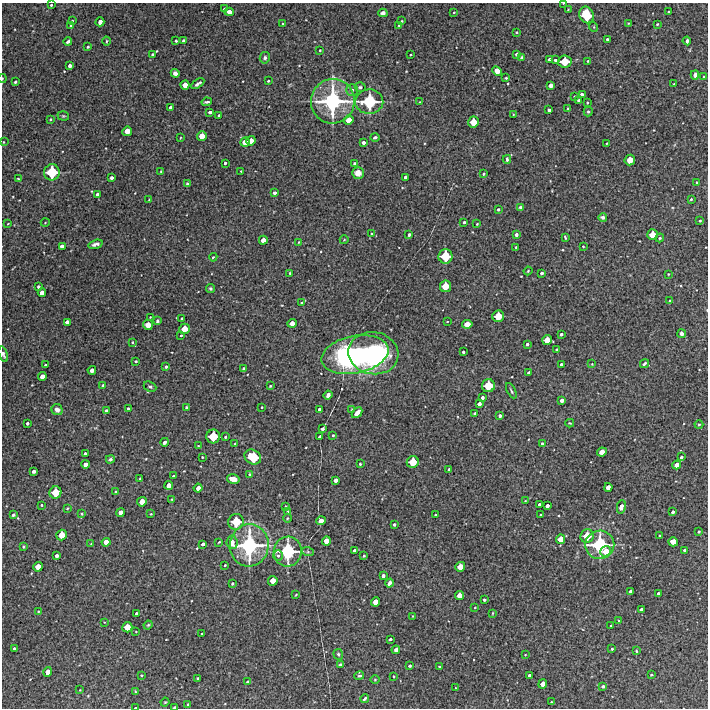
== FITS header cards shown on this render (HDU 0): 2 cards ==
NAXIS1  =                  706 /Length X axis
NAXIS2  =                  706 /Length Y axis

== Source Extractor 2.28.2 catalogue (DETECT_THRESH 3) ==
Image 706 x 706 px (HDU 0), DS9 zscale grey, 1 PNG px = 1 image px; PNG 710 x 710 px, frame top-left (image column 1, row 706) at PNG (2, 3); each listed source drawn as its Kron ellipse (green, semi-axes under 4 px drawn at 4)
Background 4600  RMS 250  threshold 760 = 3 sigma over >= 5 px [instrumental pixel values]
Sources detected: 314; all 314 listed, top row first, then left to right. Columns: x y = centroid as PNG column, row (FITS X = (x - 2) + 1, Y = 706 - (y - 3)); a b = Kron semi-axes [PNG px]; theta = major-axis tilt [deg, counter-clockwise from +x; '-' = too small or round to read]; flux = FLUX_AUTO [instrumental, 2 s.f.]
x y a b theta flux
563 3 2 2 - 9.7e+03
51 5 3 3 - 1.9e+04
224 9 3 3 - 1.6e+04
568 10 3 2 - 1.2e+04
229 12 4 4 - 1.1e+05
454 12 4 3 - 1.3e+04
669 12 3 3 - 2.8e+04
383 13 4 4 - 6.1e+04
586 15 8 7 - 5.3e+05
72 21 2 2 - 1.3e+04
402 21 3 2 - 1.3e+04
100 22 4 3 - 7.4e+04
628 23 4 2 - 1.0e+04
283 24 3 2 - 1.3e+04
657 24 3 2 - 1.5e+04
399 25 3 3 - 1.8e+04
71 26 3 2 - 1.8e+04
594 27 5 3 - 1.6e+04
516 32 3 2 - 1.6e+04
607 39 3 3 - 2.5e+04
68 41 4 3 - 4.2e+04
106 41 4 3 - 1.8e+04
176 41 3 3 - 2.5e+04
183 41 3 3 - 2.3e+04
687 41 4 3 - 3.3e+04
88 47 4 3 - 2.3e+04
320 50 2 2 - 1.5e+04
152 54 4 3 - 1.9e+04
516 54 3 3 - 3.6e+04
411 55 3 2 - 1.8e+04
521 57 3 3 - 2.2e+04
265 58 5 5 - 3.3e+04
550 60 4 4 - 7.8e+04
555 60 3 3 - 3.2e+04
565 61 6 6 - 3.3e+05
588 61 3 2 - 1.4e+04
70 66 4 3 - 6.7e+04
497 71 5 4 - 1.6e+05
175 73 4 4 - 7.7e+04
695 75 5 3 - 4.2e+04
704 77 3 3 - 2.4e+04
2 78 4 2 - 1.8e+04
506 78 3 2 - 1.7e+04
268 81 3 3 - 1.7e+04
15 82 3 3 - 2.0e+04
198 84 7 3 34 5.1e+04
674 84 2 2 - 1.2e+04
185 85 4 4 - 1.3e+05
550 85 4 4 - 9.2e+04
360 87 5 4 - 2.9e+04
352 90 6 6 - 4.1e+04
582 95 4 3 - 5.0e+04
574 96 3 2 - 1.6e+04
579 100 4 3 - 3.8e+04
333 101 22 22 - 2.0e+06
207 102 5 2 - 3.3e+04
369 102 14 12 7 9.1e+05
419 102 3 2 - 1.0e+04
587 103 3 2 - 1.5e+04
170 107 3 3 - 3.6e+04
568 108 3 2 - 1.2e+04
549 110 3 3 - 4.0e+04
210 112 3 3 - 4.4e+04
588 112 5 4 - 2.4e+04
513 114 3 2 - 1.0e+04
219 115 3 3 - 2.6e+04
63 116 6 4 -19 2.2e+04
50 119 3 3 - 1.6e+04
349 120 5 4 - 1.6e+05
473 122 5 5 - 2.3e+05
127 131 5 4 - 1.7e+05
202 136 5 4 - 1.7e+05
375 137 5 3 - 3.1e+04
180 138 3 2 - 1.2e+04
251 141 5 4 - 1.5e+05
3 142 2 2 - 1.4e+04
245 142 5 4 - 1.4e+05
363 142 3 3 - 5.0e+04
607 143 3 2 - 1.2e+04
507 159 4 3 - 3.2e+04
630 160 5 5 - 2.1e+05
225 163 3 3 - 3.3e+04
354 163 3 3 - 2.6e+04
161 171 2 2 - 1.1e+04
241 171 3 3 - 1.4e+04
52 172 8 8 - 5.5e+05
358 173 6 5 - 1.5e+05
484 174 3 3 - 2.3e+04
406 177 4 3 - 5.9e+04
112 178 3 3 - 4.6e+04
18 179 3 3 - 1.4e+04
697 182 3 2 - 1.9e+04
187 184 4 3 - 2.2e+04
274 193 3 3 - 3.7e+04
97 194 3 3 - 6.2e+04
149 199 2 2 - 8.1e+03
691 199 3 3 - 2.0e+04
520 207 4 3 - 2.6e+04
498 209 3 3 - 2.6e+04
603 217 4 3 - 4.9e+04
700 221 4 3 - 2.0e+04
464 222 3 3 - 3.4e+04
45 223 4 3 - 1.3e+04
8 224 3 2 - 1.2e+04
477 224 3 2 - 1.4e+04
372 234 3 3 - 2.1e+04
409 235 3 3 - 3.6e+04
516 235 3 3 - 5.0e+04
652 235 5 5 - 2.1e+05
565 237 4 2 - 2.7e+04
660 238 4 3 - 1.9e+04
263 240 4 4 - 1.1e+05
344 240 4 3 - 1.4e+04
299 242 3 2 - 1.1e+04
95 244 7 3 16 5.0e+04
62 246 4 4 - 9.1e+04
583 246 2 2 - 1.2e+04
516 247 3 2 - 1.2e+04
445 256 7 7 - 4.2e+05
213 257 4 3 - 1.6e+04
528 271 4 3 - 1.6e+04
290 273 3 2 - 1.5e+04
542 273 3 3 - 4.0e+04
668 274 3 2 - 1.1e+04
445 286 6 5 - 2.6e+05
38 287 3 3 - 3.4e+04
210 288 4 4 - 3.3e+04
42 293 4 4 - 9.8e+04
670 301 3 2 - 1.7e+04
302 303 3 2 - 1.9e+04
498 316 6 5 - 2.8e+05
150 317 2 2 - 9.5e+03
182 319 3 3 - 3.2e+04
157 321 3 3 - 2.2e+04
67 322 4 4 - 7.2e+04
447 322 3 2 - 1.0e+04
292 323 4 4 - 1.2e+05
467 324 5 4 - 1.5e+05
148 325 5 5 - 1.7e+05
185 329 5 5 - 2.0e+05
561 334 4 3 - 3.9e+04
682 334 4 4 - 5.6e+04
181 335 2 2 - 1.6e+04
547 340 5 5 - 1.9e+05
132 342 3 2 - 1.6e+04
527 344 3 3 - 3.6e+04
556 349 3 3 - 2.0e+04
463 352 3 3 - 2.9e+04
373 353 25 21 -10 2.0e+06
3 354 8 4 -72 4.2e+04
355 355 34 18 11 3.6e+06
136 361 4 3 - 2.2e+04
644 363 5 3 - 3.1e+04
592 364 2 2 - 1.0e+04
45 365 3 2 - 2.5e+04
561 365 3 3 - 5.2e+04
166 367 3 3 - 2.8e+04
243 368 3 3 - 2.8e+04
92 370 4 4 - 9.8e+04
529 373 3 3 - 4.4e+04
42 377 4 4 - 1.2e+05
103 385 3 3 - 2.0e+04
270 386 3 3 - 1.9e+04
488 386 6 6 - 3.6e+05
150 387 6 4 -25 3.2e+04
511 391 8 3 -62 2.5e+04
328 395 4 4 - 7.7e+04
482 398 3 3 - 4.5e+04
562 400 4 4 - 8.1e+04
479 404 4 3 - 6.5e+04
187 407 3 2 - 1.7e+04
262 407 2 2 - 1.7e+04
128 409 4 3 - 2.7e+04
57 410 6 5 - 5.6e+04
320 410 4 4 - 9.6e+04
351 410 3 2 - 1.3e+04
106 411 3 3 - 2.7e+04
357 413 6 3 48 1.1e+05
474 413 3 2 - 2.0e+04
500 416 3 3 - 4.4e+04
27 423 3 3 - 3.3e+04
570 423 4 3 - 1.4e+04
699 425 4 3 - 1.8e+04
322 429 4 3 - 3.8e+04
333 435 3 3 - 2.0e+04
213 436 7 6 - 3.7e+05
225 437 3 3 - 2.3e+04
320 437 4 3 - 6.6e+04
165 442 4 3 - 5.1e+04
235 444 3 3 - 2.1e+04
542 444 3 3 - 3.1e+04
198 446 3 2 - 1.1e+04
602 452 5 4 - 8.4e+04
85 453 3 3 - 2.3e+04
202 457 3 2 - 1.6e+04
253 457 9 7 -30 5.6e+05
681 457 3 3 - 3.5e+04
110 459 4 4 - 2.8e+04
413 462 6 6 - 3.0e+05
85 464 4 4 - 8.8e+04
360 464 3 3 - 2.0e+04
677 465 4 4 - 1.2e+05
449 469 3 3 - 2.5e+04
33 471 3 3 - 5.2e+04
249 474 3 2 - 1.7e+04
173 476 3 3 - 2.0e+04
140 479 3 2 - 1.5e+04
233 479 6 4 -16 1.3e+05
335 480 4 3 - 6.9e+04
169 485 4 4 - 1.0e+05
608 487 4 4 - 1.1e+05
198 488 4 4 - 9.3e+04
115 491 3 3 - 1.7e+04
55 492 6 6 - 3.1e+05
172 499 3 2 - 1.3e+04
525 501 3 2 - 1.0e+04
142 502 5 4 - 1.6e+05
539 504 3 3 - 4.1e+04
42 505 3 2 - 1.9e+04
285 506 3 2 - 1.7e+04
547 506 4 3 - 6.1e+04
621 507 7 4 77 7.6e+04
67 508 3 2 - 1.4e+04
288 511 3 2 - 2.1e+04
673 512 3 3 - 3.5e+04
121 513 4 4 - 1.1e+05
82 514 3 3 - 1.6e+04
151 514 3 3 - 1.3e+04
13 515 3 3 - 2.7e+04
436 515 3 3 - 3.4e+04
541 515 3 3 - 3.2e+04
287 518 4 3 - 1.5e+04
321 521 4 4 - 1.2e+05
236 522 8 7 - 3.8e+05
394 524 3 3 - 3.0e+04
699 532 3 3 - 2.0e+04
62 535 5 5 - 2.0e+05
659 535 2 2 - 1.3e+04
587 536 7 6 - 2.9e+05
561 539 5 4 - 1.6e+05
326 541 4 4 - 1.3e+05
106 542 4 4 - 1.2e+05
219 542 3 2 - 1.6e+04
232 542 7 5 -82 1.2e+05
673 542 5 4 - 1.6e+05
91 544 2 2 - 1.1e+04
203 544 4 3 - 5.2e+04
249 545 21 19 83 1.8e+06
600 545 14 14 - 1.1e+06
23 547 3 2 - 1.9e+04
685 550 3 3 - 3.7e+04
288 551 15 14 - 1.1e+06
355 551 4 3 - 6.8e+04
606 551 5 5 - 1.8e+05
308 552 6 4 -18 2.1e+04
57 556 4 3 - 6.1e+04
278 556 5 5 - 3.1e+04
364 556 3 2 - 1.5e+04
225 565 3 2 - 1.6e+04
38 567 5 4 - 1.8e+05
460 567 5 4 - 1.7e+05
383 576 3 3 - 5.2e+04
273 581 5 4 - 1.6e+05
232 583 3 3 - 2.3e+04
389 583 4 3 - 5.2e+04
631 591 4 4 - 7.2e+04
658 593 3 3 - 3.4e+04
296 595 3 2 - 1.3e+04
459 595 4 4 - 1.3e+05
484 600 3 3 - 3.1e+04
375 602 5 4 - 1.5e+05
475 607 3 2 - 1.0e+04
641 610 4 3 - 7.0e+04
38 611 4 3 - 1.6e+04
136 613 3 3 - 3.3e+04
493 613 3 2 - 1.3e+04
413 616 3 2 - 1.0e+04
619 621 4 4 - 2.0e+04
104 622 3 2 - 9.2e+03
148 625 4 3 - 1.6e+04
611 625 3 2 - 1.6e+04
127 627 5 5 - 2.1e+05
136 632 3 2 - 1.0e+04
202 634 3 3 - 3.2e+04
390 639 3 3 - 3.7e+04
14 649 3 3 - 4.5e+04
612 649 3 3 - 2.2e+04
396 650 4 3 - 6.3e+04
636 651 3 2 - 1.9e+04
338 654 5 5 - 2.7e+04
525 655 3 2 - 9.7e+03
341 665 4 3 - 3.6e+04
410 666 3 3 - 2.9e+04
439 667 3 3 - 1.9e+04
48 672 5 4 - 1.3e+05
141 675 3 2 - 1.8e+04
530 675 3 3 - 5.3e+04
651 675 3 2 - 1.8e+04
359 676 5 3 - 2.3e+04
393 676 3 2 - 1.3e+04
198 678 3 3 - 2.6e+04
375 680 5 3 - 1.4e+04
248 682 3 3 - 3.3e+04
543 684 5 4 - 1.2e+05
603 686 3 3 - 3.3e+04
456 688 3 2 - 1.1e+04
80 690 2 2 - 1.0e+04
135 692 3 3 - 1.9e+04
365 699 4 3 - 2.9e+04
165 702 4 3 - 1.6e+04
551 702 2 2 - 1.4e+04
188 705 3 3 - 2.5e+04
175 707 3 2 - 3.3e+04
135 708 3 2 - 2.3e+04
At the frame edge (FLAGS 8, measured only in part): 6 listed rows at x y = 563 3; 2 78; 3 142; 3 354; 175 707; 135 708